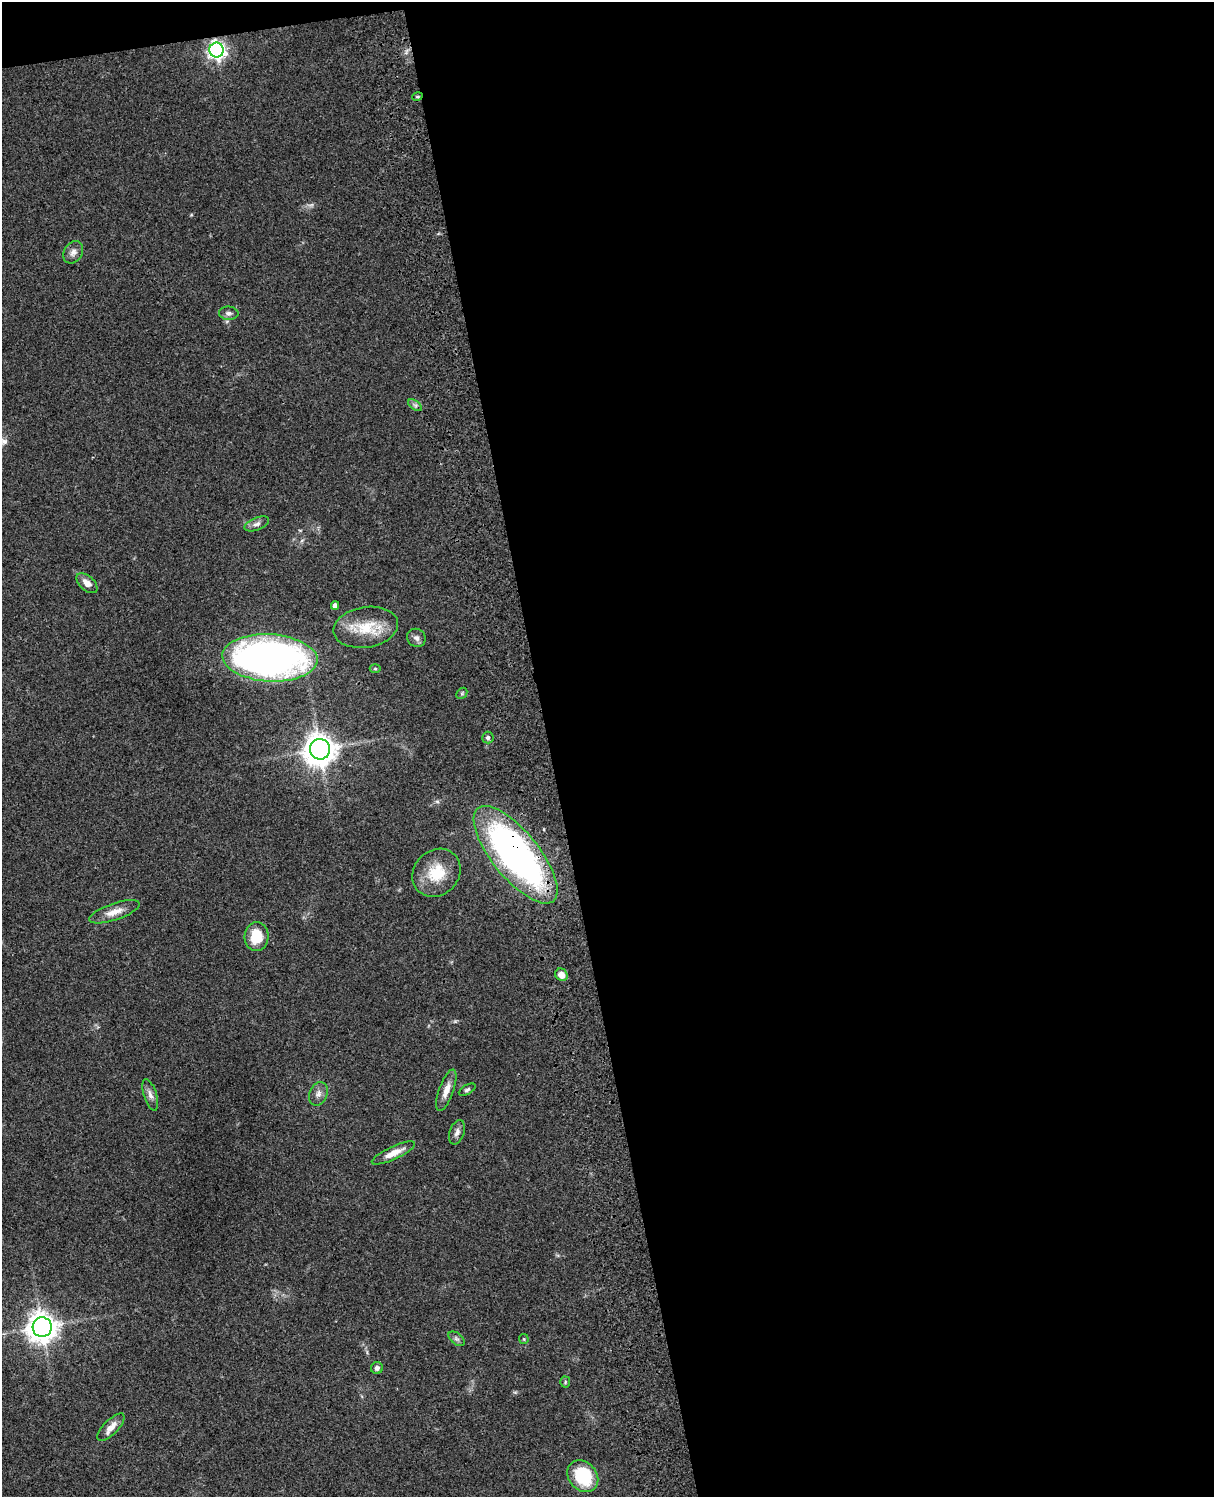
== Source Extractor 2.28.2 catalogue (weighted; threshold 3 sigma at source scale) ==
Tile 4 of 4 x 3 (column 4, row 1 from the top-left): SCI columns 3756-4967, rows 3267-4761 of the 5086 x 4925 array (HDU 1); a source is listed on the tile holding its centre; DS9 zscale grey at full resolution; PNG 1216 x 1499 px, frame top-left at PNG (2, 2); each listed source drawn as its Kron ellipse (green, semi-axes under 4 px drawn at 4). Shown black and unused: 56% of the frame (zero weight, under 3 of 4 exposures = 6% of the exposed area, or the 3 px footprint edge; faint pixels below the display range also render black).
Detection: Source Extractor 2.28.2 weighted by HDU 2 'WHT'; one run over the whole footprint, this tile lists its part. Background 0.0759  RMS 0.0057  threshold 0.0258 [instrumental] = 3 sigma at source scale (4.5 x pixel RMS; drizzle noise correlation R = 1.50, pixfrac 1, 0.05/0.05 arcsec/px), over >= 5 px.
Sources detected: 34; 1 too faint to see at this stretch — neither listed nor drawn; the other 33 listed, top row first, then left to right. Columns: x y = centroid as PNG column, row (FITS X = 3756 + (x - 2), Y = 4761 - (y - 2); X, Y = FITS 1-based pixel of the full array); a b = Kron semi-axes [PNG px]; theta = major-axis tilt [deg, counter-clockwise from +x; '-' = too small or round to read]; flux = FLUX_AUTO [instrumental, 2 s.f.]
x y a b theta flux
216 50 7 7 - 240
417 97 5 3 - 0.63
73 252 12 9 57 3.2
229 313 10 6 -5 1.9
415 405 8 4 -36 1.3
257 524 13 6 22 2.4
87 583 12 7 -42 3.9
335 605 4 4 - 2.3
366 627 32 20 9 19
416 638 9 8 - 2.4
270 658 48 23 -3 250
375 669 5 3 - 0.64
462 693 6 4 47 0.79
488 737 6 5 - 1.2
320 749 10 10 - 780
516 855 60 23 -51 230
436 873 26 22 45 18
114 912 26 8 19 6.5
257 937 14 12 86 15
561 975 7 6 - 4.6
446 1090 22 7 70 5.3
467 1090 9 4 30 1.2
318 1094 12 9 67 3.2
150 1095 16 6 -72 3
457 1132 12 7 70 2.8
393 1153 24 6 25 6.6
42 1327 9 9 - 730
456 1339 9 5 -37 1.4
524 1339 5 4 - 0.68
377 1368 6 6 - 2
565 1382 5 5 - 0.77
111 1427 18 7 46 5.5
583 1476 17 14 -48 31
Overlapping masked pixels (flux is a lower limit): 1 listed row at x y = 516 855